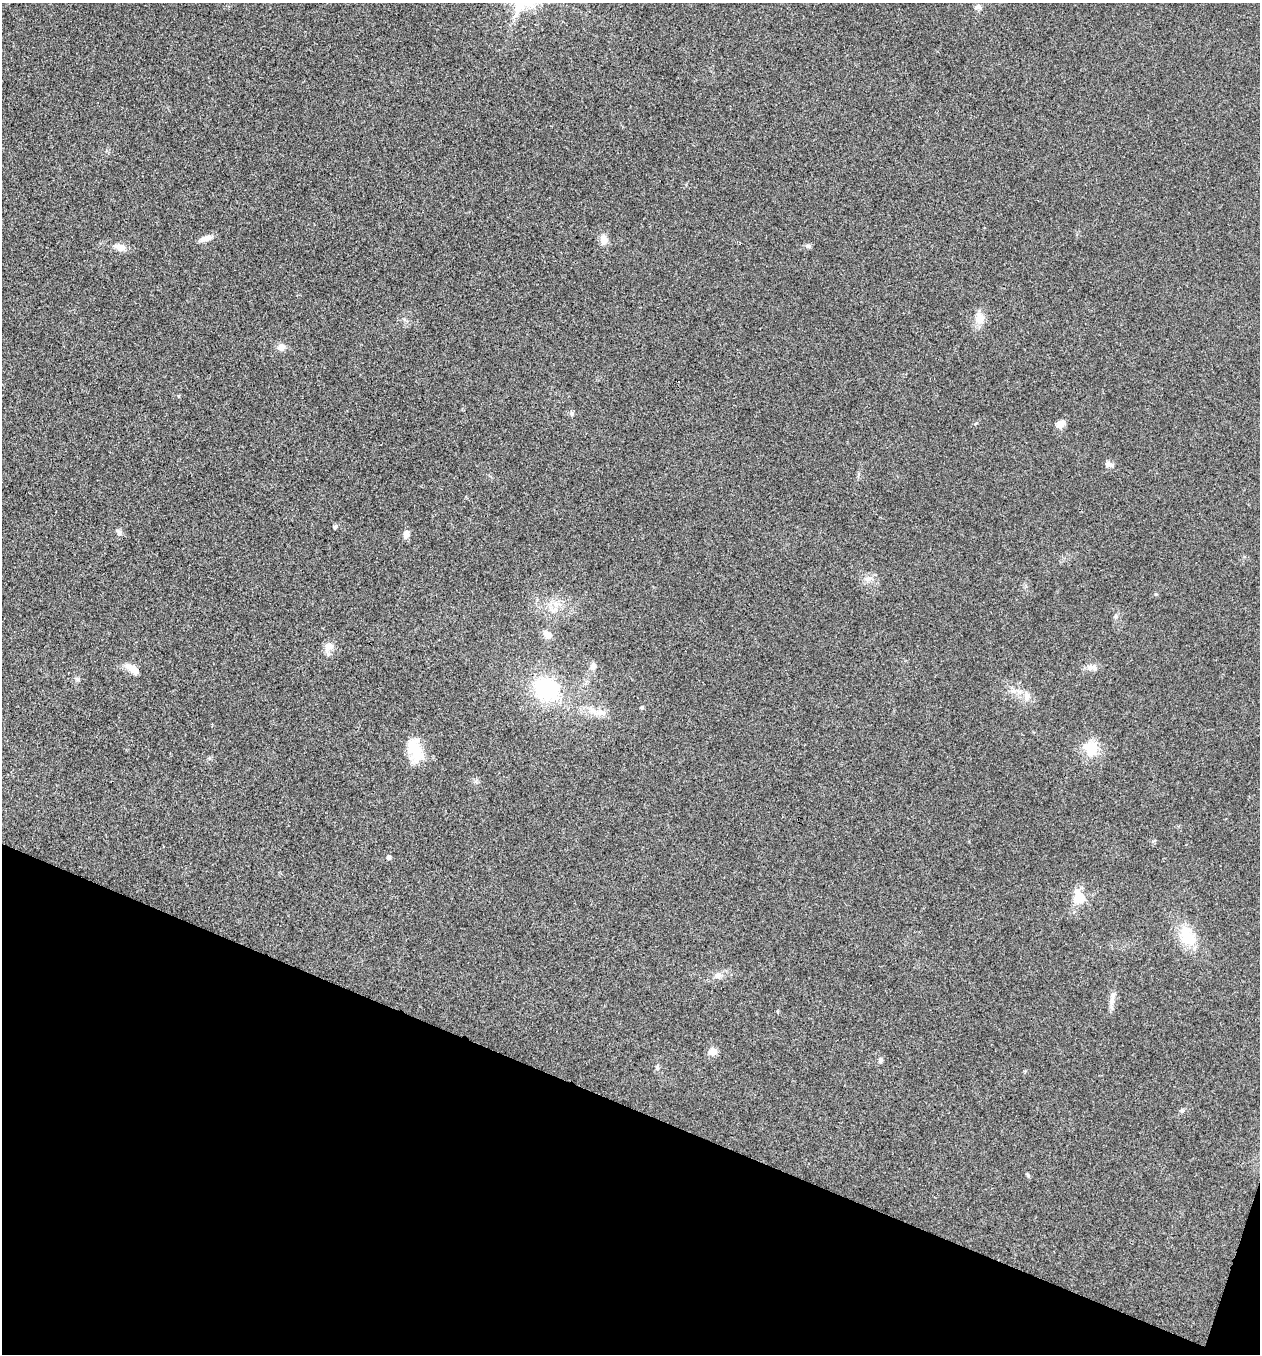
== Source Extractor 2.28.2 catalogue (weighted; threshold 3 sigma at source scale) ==
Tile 15 of 4 x 4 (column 3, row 4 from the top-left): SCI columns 2780-4037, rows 3-1354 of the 5429 x 5416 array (HDU 1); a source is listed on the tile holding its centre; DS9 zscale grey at full resolution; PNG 1262 x 1356 px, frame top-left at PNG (2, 3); no overlay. Shown black and unused: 19% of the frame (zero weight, under 3 of 4 exposures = <1% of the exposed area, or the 3 px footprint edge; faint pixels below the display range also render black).
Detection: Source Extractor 2.28.2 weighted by HDU 2 'WHT'; one run over the whole footprint, this tile lists its part. Background 0.0206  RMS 0.0057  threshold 0.0256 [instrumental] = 3 sigma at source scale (4.5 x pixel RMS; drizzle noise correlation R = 1.50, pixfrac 1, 0.05/0.05 arcsec/px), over >= 5 px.
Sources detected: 36; all 36 listed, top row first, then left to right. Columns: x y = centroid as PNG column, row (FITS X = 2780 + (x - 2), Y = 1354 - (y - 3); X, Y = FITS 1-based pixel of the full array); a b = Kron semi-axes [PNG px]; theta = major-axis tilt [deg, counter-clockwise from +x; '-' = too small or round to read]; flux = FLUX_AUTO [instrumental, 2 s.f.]
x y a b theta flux
980 8 11 5 -51 1.9
206 238 16 7 19 3.8
604 239 12 9 -60 4.2
808 246 8 5 -9 1.4
120 247 14 9 -17 4.1
980 318 16 12 -88 6.7
281 347 9 9 - 3.2
571 413 7 5 -84 1.1
1060 424 12 8 46 3.8
1109 464 13 7 -16 2.2
335 527 6 4 74 0.96
406 534 11 7 79 2.5
868 579 14 2 17 1.3
1116 616 6 5 - 1.1
548 634 13 9 -38 3.5
329 647 14 10 37 4.6
593 666 9 7 87 2.4
1092 666 15 7 3 3.2
132 668 18 9 -35 5.6
77 679 7 4 -36 0.93
546 689 28 24 -35 44
1027 696 13 8 -81 3.9
642 708 6 3 8 0.65
593 711 12 9 -13 5.1
1091 748 22 19 -57 13
415 750 29 17 -70 16
389 857 5 4 - 1.7
1079 897 20 15 -76 12
1188 936 25 15 -51 19
718 975 10 9 - 3
1112 1001 16 7 76 3.8
713 1051 10 8 3 4.4
880 1060 7 5 85 1.4
657 1067 9 5 85 1.3
1182 1111 7 5 66 1
1028 1175 7 4 -54 0.78
Unlisted compact peaks at least as high as the median listed source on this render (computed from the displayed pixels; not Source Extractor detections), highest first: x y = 1156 594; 119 532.